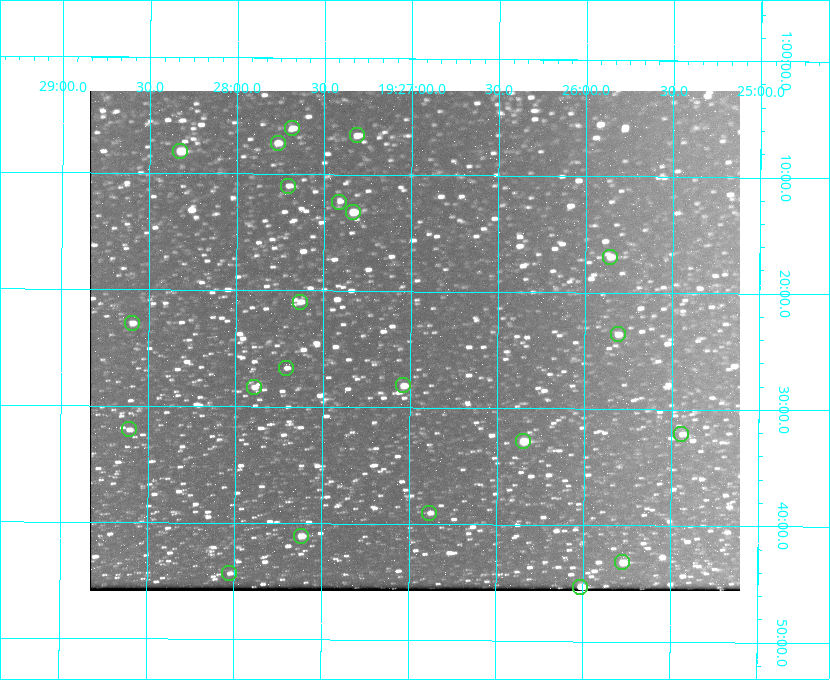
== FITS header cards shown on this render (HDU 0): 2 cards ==
NAXIS1  =                  650 / Width of table row in bytes
NAXIS2  =                  500 / Number of rows in table

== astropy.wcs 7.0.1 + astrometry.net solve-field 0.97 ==
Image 650 x 500 px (HDU 0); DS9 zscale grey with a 90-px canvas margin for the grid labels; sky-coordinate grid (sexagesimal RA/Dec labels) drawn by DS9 from the SOLVED WCS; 22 Tycho-2 reference stars matched to detected sources circled (green)
Header WCS: none
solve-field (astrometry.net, Tycho-2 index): SOLVED blind (the file carries no WCS)
Solved WCS: RA---TAN-SIP/DEC--TAN-SIP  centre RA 19:26:59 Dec +01:24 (291.74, +1.40 deg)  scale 5.16 arcsec/px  FOV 55.9' x 43.0'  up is +180 deg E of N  parity flipped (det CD > 0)
(file carries no celestial WCS; the grid is the blind solution)
Tycho-2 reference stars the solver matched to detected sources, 22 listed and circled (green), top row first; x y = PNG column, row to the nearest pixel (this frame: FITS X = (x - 90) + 1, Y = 500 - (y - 91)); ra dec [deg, ICRS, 3 dp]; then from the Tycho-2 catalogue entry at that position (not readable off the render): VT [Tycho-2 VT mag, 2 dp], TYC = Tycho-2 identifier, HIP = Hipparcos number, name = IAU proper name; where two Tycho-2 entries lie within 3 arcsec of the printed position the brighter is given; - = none
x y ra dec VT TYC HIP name
292 128 291.921 +1.101 10.89 465-1942-1 - -
357 135 291.829 +1.111 10.78 465-2030-1 - -
278 143 291.942 +1.122 10.76 465-1161-1 - -
180 151 292.081 +1.135 10.24 465-979-1 - -
288 186 291.926 +1.184 11.49 465-1994-1 - -
339 202 291.853 +1.206 11.17 465-1444-1 - -
353 212 291.833 +1.221 9.77 465-1968-1 - -
610 257 291.465 +1.282 11.06 465-140-1 - -
300 302 291.908 +1.350 10.94 465-1840-1 - -
132 323 292.148 +1.381 10.77 465-611-1 - -
618 334 291.453 +1.393 11.17 465-261-1 - -
286 368 291.927 +1.444 11.17 465-873-1 - -
403 385 291.759 +1.468 10.00 465-530-1 - -
254 387 291.973 +1.472 10.69 465-577-1 - -
129 429 292.152 +1.534 10.91 465-857-1 - -
681 434 291.360 +1.535 11.71 465-397-1 - -
523 441 291.587 +1.547 9.51 465-596-1 - -
429 513 291.720 +1.651 11.47 465-675-1 - -
301 536 291.905 +1.685 9.70 465-808-1 - -
622 562 291.444 +1.720 9.41 465-672-1 - -
229 573 292.007 +1.739 11.52 465-518-1 - -
580 587 291.503 +1.755 8.74 465-340-1 - -